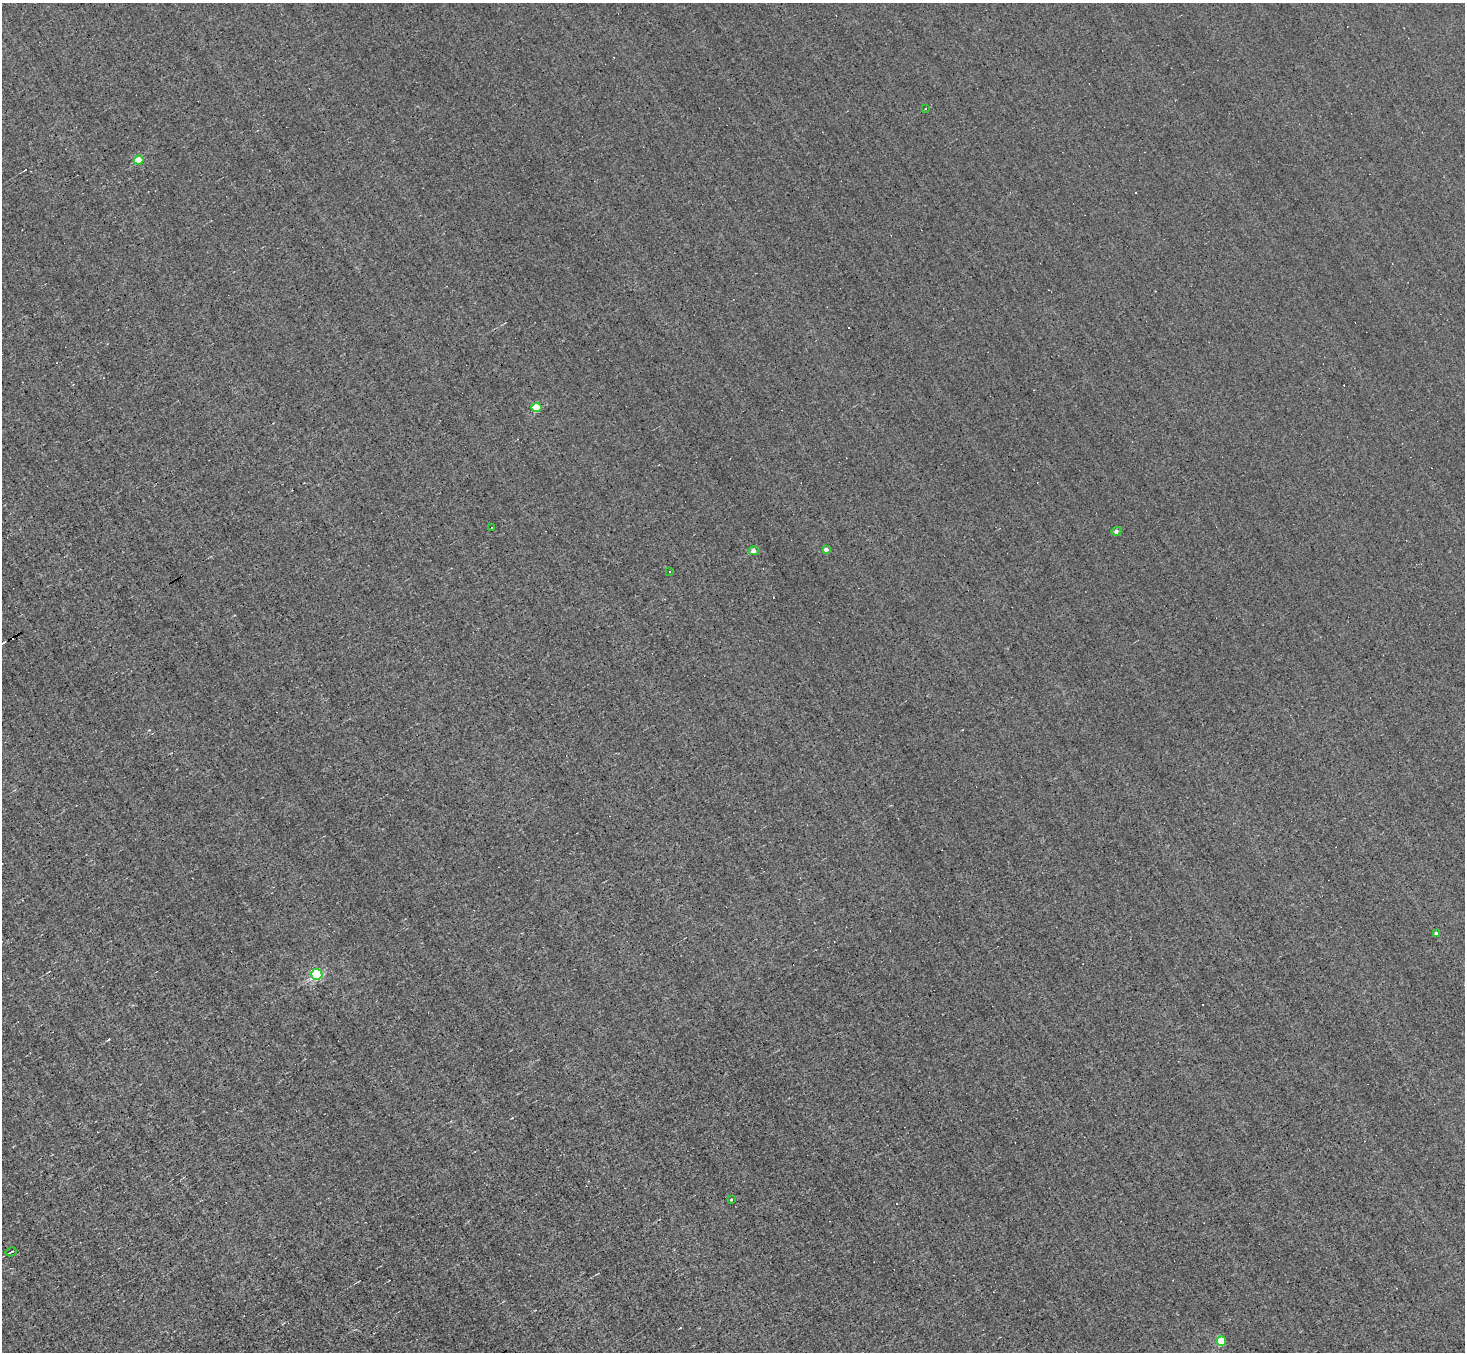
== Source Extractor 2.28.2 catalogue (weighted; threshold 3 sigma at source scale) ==
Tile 7 of 4 x 4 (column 3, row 2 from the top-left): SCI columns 2926-4388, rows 2988-4337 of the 5850 x 5835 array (HDU 1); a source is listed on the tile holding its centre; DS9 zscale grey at full resolution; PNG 1467 x 1354 px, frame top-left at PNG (2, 3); each listed source drawn as its Kron ellipse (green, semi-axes under 4 px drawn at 4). Shown black and unused: <1% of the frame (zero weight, under 3 of 5 exposures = <1% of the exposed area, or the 3 px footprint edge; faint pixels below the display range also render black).
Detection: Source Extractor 2.28.2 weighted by HDU 2 'WHT'; one run over the whole footprint, this tile lists its part. Background 0.00504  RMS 0.044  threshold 0.198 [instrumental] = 3 sigma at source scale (4.5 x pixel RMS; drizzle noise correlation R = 1.50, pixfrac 1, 0.05/0.05 arcsec/px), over >= 5 px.
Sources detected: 23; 10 cosmic-ray / hot-pixel residue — neither listed nor drawn; the other 13 listed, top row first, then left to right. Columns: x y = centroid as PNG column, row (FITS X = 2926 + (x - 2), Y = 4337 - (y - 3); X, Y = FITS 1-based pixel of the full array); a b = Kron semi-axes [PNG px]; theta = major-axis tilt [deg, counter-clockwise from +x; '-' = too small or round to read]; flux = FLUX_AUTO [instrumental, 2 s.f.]
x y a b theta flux
925 109 3 2 - 5.9
139 160 5 4 - 87
537 407 5 5 - 150
491 527 3 3 - 5.4
1116 531 5 4 - 13
826 549 4 3 - 14
754 551 5 4 - 22
670 571 3 2 - 5.7
1436 934 4 3 - 10
317 974 5 5 - 570
731 1200 3 2 - 3.3
11 1252 6 3 28 5.8
1221 1341 5 5 - 190